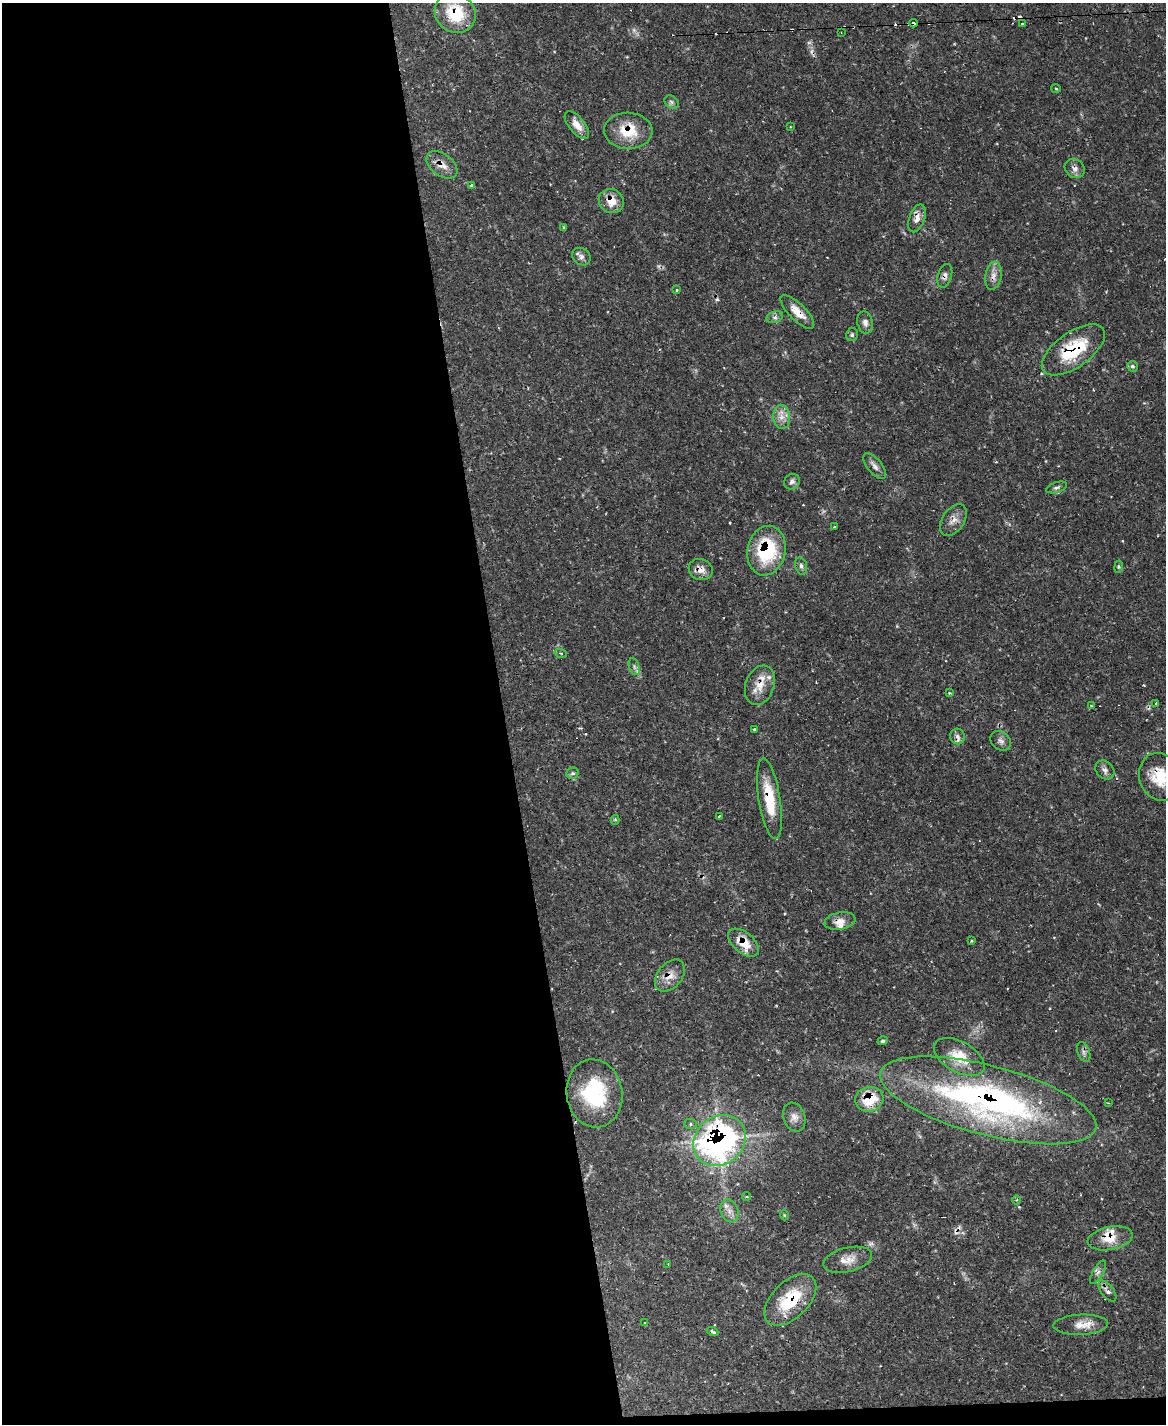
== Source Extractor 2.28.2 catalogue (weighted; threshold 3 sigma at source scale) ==
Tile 9 of 4 x 3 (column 1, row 3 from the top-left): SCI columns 1-1164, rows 238-1659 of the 4658 x 4633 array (HDU 1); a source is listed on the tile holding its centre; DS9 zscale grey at full resolution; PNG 1168 x 1426 px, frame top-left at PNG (2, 3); each listed source drawn as its Kron ellipse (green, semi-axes under 4 px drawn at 4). Shown black and unused: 44% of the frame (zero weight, under 2 of 3 exposures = <1% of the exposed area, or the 3 px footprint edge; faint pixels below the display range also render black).
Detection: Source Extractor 2.28.2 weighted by HDU 2 'WHT'; one run over the whole footprint, this tile lists its part. Background 0.119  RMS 0.0032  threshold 0.0145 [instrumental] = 3 sigma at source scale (4.5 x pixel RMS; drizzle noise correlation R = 1.50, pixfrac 1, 0.05/0.05 arcsec/px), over >= 5 px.
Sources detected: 95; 1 too faint to see at this stretch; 13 cosmic-ray / hot-pixel residue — neither listed nor drawn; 4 inside a brighter listed object's ellipse — not listed separately; the other 77 listed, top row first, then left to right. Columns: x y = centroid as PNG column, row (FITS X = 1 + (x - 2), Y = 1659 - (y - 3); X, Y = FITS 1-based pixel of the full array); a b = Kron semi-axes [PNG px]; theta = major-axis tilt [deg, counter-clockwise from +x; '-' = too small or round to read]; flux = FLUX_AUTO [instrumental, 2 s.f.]
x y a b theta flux
455 13 21 19 -38 14
913 23 4 3 - 2.5
1022 23 3 3 - 0.42
841 32 3 2 - 0.23
1056 88 5 3 - 0.32
671 102 8 6 -37 0.82
577 125 16 8 -50 2.9
790 127 3 2 - 0.28
628 131 24 18 -2 9.8
442 165 17 11 -37 3.1
1075 169 10 9 - 1.6
472 185 4 4 - 0.74
611 201 13 11 -35 4.5
917 218 14 7 70 2.4
564 227 4 3 - 0.32
581 257 10 8 -39 1.3
945 276 12 7 74 1.4
993 276 14 8 80 2.3
677 290 3 3 - 0.63
797 312 22 8 -45 4.2
775 317 8 5 18 0.97
865 323 11 7 -78 1.5
852 335 6 6 - 0.67
1073 350 36 17 35 19
1132 366 5 5 - 0.8
782 417 12 8 -85 2.4
875 466 15 7 -50 1.7
792 482 8 7 - 1.1
1056 487 11 5 18 0.81
953 520 17 11 55 2.7
834 526 3 2 - 0.29
766 551 25 19 79 23
801 566 9 5 -76 1
1119 567 6 4 83 0.5
701 569 12 10 -19 2.6
561 653 6 4 -20 0.48
634 667 9 5 -71 0.94
760 685 20 14 70 5.3
949 693 4 3 - 0.25
1156 703 3 3 - 0.81
1091 705 3 2 - 0.26
754 729 4 3 - 0.36
957 736 8 7 - 1.3
1001 741 11 8 -40 1.4
1105 770 10 8 -46 1.4
573 773 6 5 - 0.71
1160 777 24 20 -71 9.9
769 799 41 10 -81 11
719 816 3 2 - 0.29
615 820 5 4 - 0.53
840 921 15 8 10 2.5
972 941 3 3 - 0.33
744 943 18 10 -39 6.5
670 976 18 12 49 3.7
883 1041 5 4 - 0.71
1084 1052 10 6 -70 1.1
959 1057 28 15 -29 7.4
594 1093 34 28 -81 22
869 1099 14 12 14 10
988 1100 111 34 -15 110
1108 1103 3 2 - 0.56
794 1117 15 11 -69 2.3
690 1124 6 5 - 0.79
720 1140 28 24 38 110
746 1196 4 4 - 0.52
1016 1200 4 3 - 0.31
729 1211 12 8 -70 2.2
784 1215 5 3 - 0.28
1110 1238 23 11 11 5.6
848 1260 25 12 14 3.8
668 1264 2 2 - 0.19
1098 1272 13 5 60 1.2
1107 1291 12 6 -52 1.3
790 1300 32 18 45 14
645 1323 4 3 - 0.25
1081 1325 27 10 2 4.1
713 1331 6 3 -27 0.75
Overlapping masked pixels (flux is a lower limit): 25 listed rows (the first 20) at x y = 455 13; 913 23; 628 131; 442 165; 611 201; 917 218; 945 276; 993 276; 797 312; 1073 350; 766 551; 701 569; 760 685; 957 736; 1160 777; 769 799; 840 921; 744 943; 670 976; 869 1099
Isophote crosses this tile's border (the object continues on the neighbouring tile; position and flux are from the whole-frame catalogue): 1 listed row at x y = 1160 777